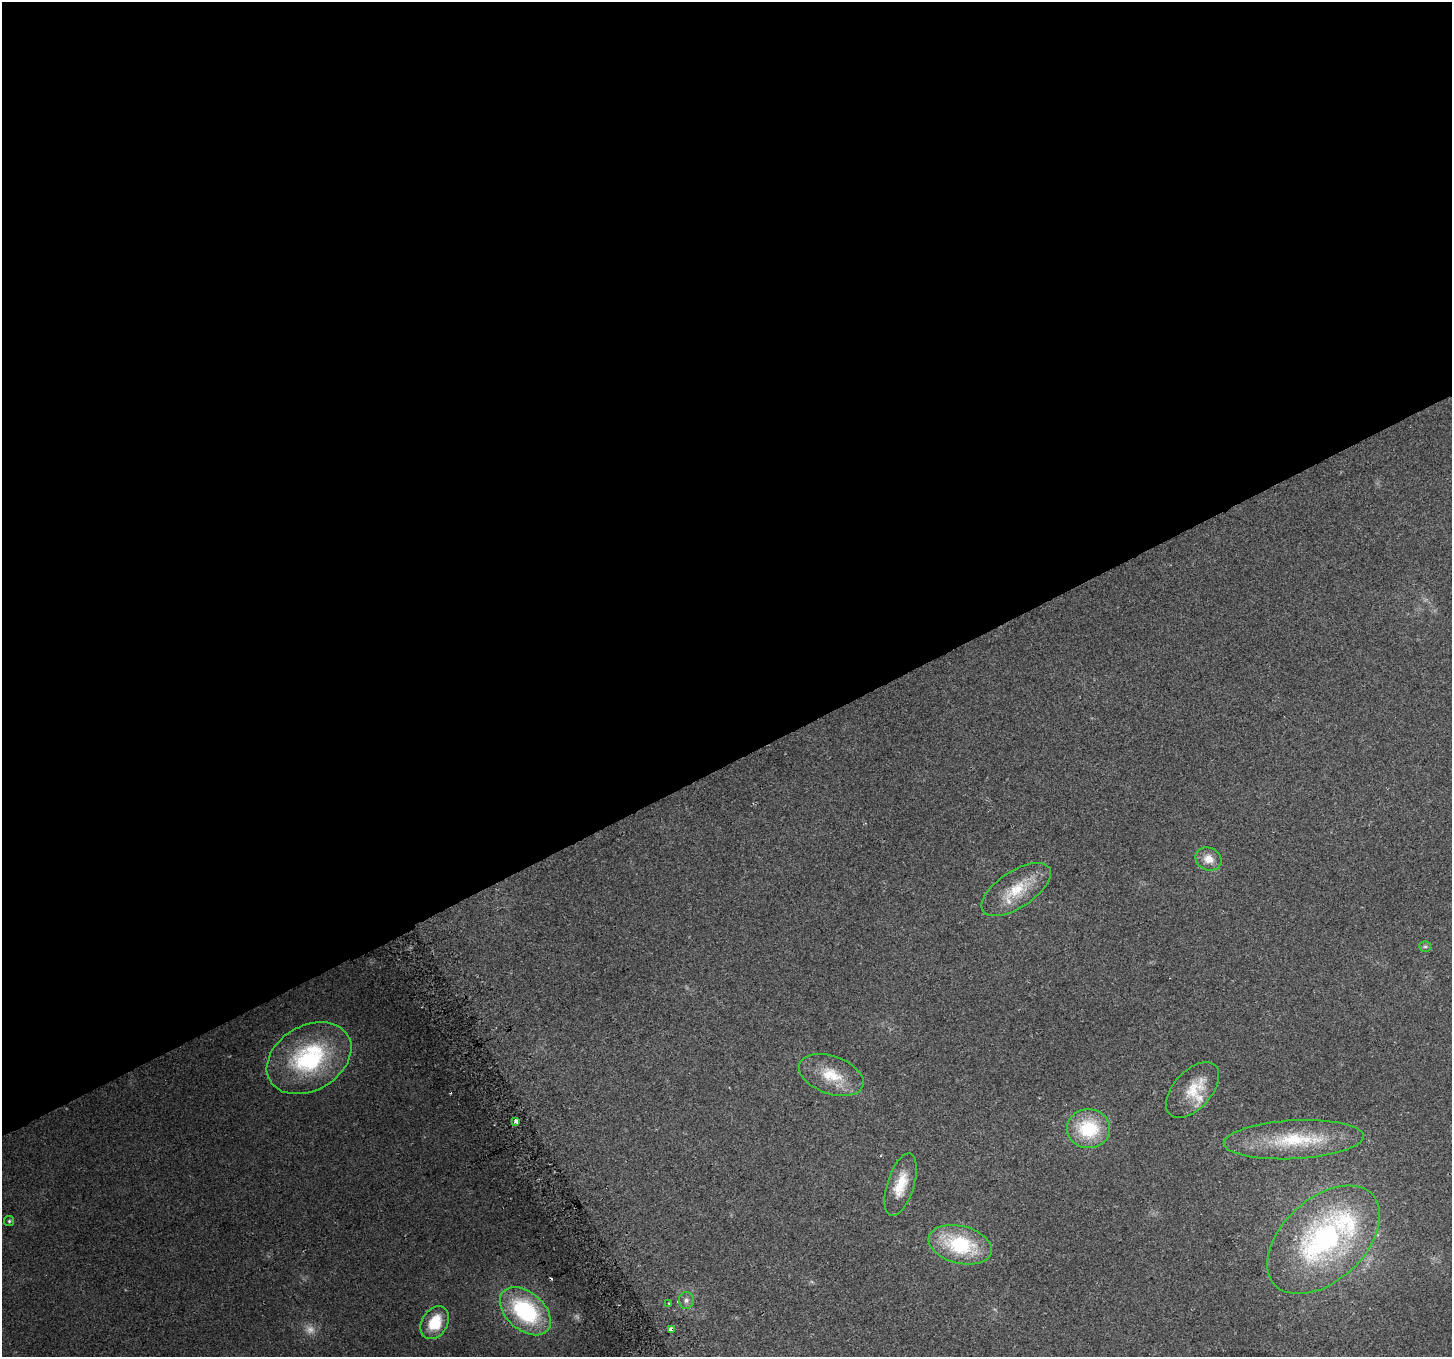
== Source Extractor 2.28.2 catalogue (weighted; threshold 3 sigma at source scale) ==
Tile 2 of 4 x 4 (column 2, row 1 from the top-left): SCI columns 1479-2928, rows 4188-5542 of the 5862 x 5723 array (HDU 1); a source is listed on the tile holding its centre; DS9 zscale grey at full resolution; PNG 1454 x 1359 px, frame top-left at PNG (2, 2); each listed source drawn as its Kron ellipse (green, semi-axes under 4 px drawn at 4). Shown black and unused: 56% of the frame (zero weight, under 2 of 3 exposures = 2% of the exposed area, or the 3 px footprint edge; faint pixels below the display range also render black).
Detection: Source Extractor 2.28.2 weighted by HDU 2 'WHT'; one run over the whole footprint, this tile lists its part. Background 0.138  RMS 0.013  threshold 0.0574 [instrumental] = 3 sigma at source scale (4.5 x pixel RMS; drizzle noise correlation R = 1.50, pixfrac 1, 0.0396/0.0396 arcsec/px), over >= 5 px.
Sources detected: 24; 1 too faint to see at this stretch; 3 cosmic-ray / hot-pixel residue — neither listed nor drawn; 2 inside a brighter listed object's ellipse — not listed separately; the other 18 listed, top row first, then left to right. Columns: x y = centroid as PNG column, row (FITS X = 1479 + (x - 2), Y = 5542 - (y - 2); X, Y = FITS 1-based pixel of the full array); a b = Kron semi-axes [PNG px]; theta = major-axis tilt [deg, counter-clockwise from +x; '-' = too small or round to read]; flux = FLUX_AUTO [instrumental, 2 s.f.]
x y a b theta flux
1208 859 13 11 -24 13
1016 890 40 18 33 47
1425 946 6 5 - 2.2
309 1058 45 32 31 150
831 1075 33 19 -20 40
1193 1090 33 19 48 35
516 1121 3 3 - 42
1088 1129 21 19 -3 69
1294 1140 70 19 3 88
901 1185 32 13 72 32
9 1221 5 5 - 1.9
1324 1240 67 41 43 250
960 1245 32 18 -14 93
686 1300 8 7 - 5.1
669 1304 3 2 - 3.1
525 1311 29 19 -41 140
435 1323 17 12 60 39
671 1329 3 3 - 58
Overlapping masked pixels (flux is a lower limit): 1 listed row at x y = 671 1329